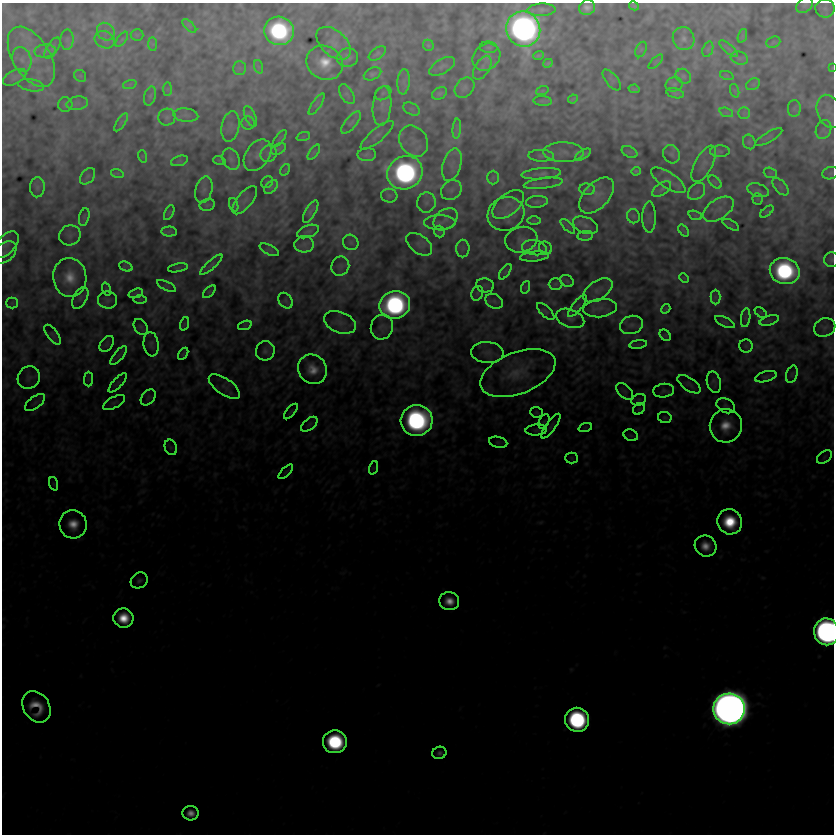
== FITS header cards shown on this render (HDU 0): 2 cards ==
NAXIS1  =                  832
NAXIS2  =                  832

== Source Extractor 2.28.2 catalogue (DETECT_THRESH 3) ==
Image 832 x 832 px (HDU 0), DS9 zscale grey, 1 PNG px = 1 image px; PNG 836 x 836 px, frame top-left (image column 1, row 832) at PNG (2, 3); each listed source drawn as its Kron ellipse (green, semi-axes under 4 px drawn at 4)
Background 1.41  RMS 1.2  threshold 3.69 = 3 sigma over >= 5 px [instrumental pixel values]
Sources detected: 269; all 269 listed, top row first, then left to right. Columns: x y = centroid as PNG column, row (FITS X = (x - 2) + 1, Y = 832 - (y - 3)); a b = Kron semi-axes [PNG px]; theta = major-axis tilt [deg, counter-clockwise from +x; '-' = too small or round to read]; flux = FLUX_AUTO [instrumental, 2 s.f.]
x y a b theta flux
805 5 9 6 41 230
634 6 5 3 - 150
587 8 8 7 - 670
825 8 9 9 - 320
542 10 14 6 2 390
189 26 9 3 -45 130
523 29 18 17 - 80000
279 31 15 14 - 16000
106 32 9 8 - 530
137 35 6 6 - 100
742 36 7 4 71 140
122 39 9 4 54 170
684 39 12 10 -64 590
67 40 10 6 89 280
105 40 10 8 -25 520
773 42 7 5 21 140
334 43 20 12 -42 820
153 44 7 4 -89 140
428 45 6 5 - 130
489 47 9 6 -5 180
52 48 12 5 57 270
641 49 8 5 63 180
708 49 8 5 71 150
729 49 11 4 -40 280
45 51 11 6 6 390
377 53 10 5 35 230
538 55 5 3 - 170
31 57 33 18 -58 2700
348 57 10 9 - 450
486 57 15 12 40 660
739 58 9 6 -15 250
22 60 13 9 -74 670
656 62 9 3 45 150
325 63 19 16 -30 2600
548 63 5 3 - 150
442 66 14 7 30 370
259 67 7 4 -71 150
239 68 7 6 - 230
482 68 13 7 59 370
832 68 4 2 - 60
373 74 9 6 25 250
80 76 6 5 - 150
683 76 8 7 - 220
727 76 7 4 -19 110
15 77 13 6 28 280
612 80 12 6 -51 260
404 82 13 6 85 430
130 84 7 4 19 150
674 84 9 7 15 250
753 84 7 5 30 180
31 85 13 6 -9 350
464 88 11 8 48 380
168 89 7 4 89 160
634 89 5 3 - 160
542 91 6 4 19 100
735 91 7 4 -71 140
383 93 9 6 34 220
440 93 8 5 29 270
675 93 9 5 -14 210
347 94 11 6 -59 270
150 96 10 5 75 240
573 99 5 3 - 130
543 101 9 5 -5 170
77 103 11 6 10 330
317 104 12 4 57 200
65 105 7 7 - 200
382 106 20 9 85 880
411 109 9 5 -26 220
794 109 8 6 89 210
829 111 17 12 -71 770
726 112 7 4 -19 180
744 113 6 6 - 210
186 115 12 6 -6 380
167 117 8 8 - 290
250 117 11 5 -66 250
121 122 10 4 57 220
248 123 6 6 - 170
351 123 13 5 49 330
230 126 15 8 78 540
457 129 10 4 85 260
823 129 10 7 66 360
377 135 21 6 40 480
303 137 7 4 19 110
769 137 15 5 30 220
280 138 10 3 54 130
414 141 16 13 -55 850
749 142 7 6 - 190
278 149 8 5 26 160
720 151 10 6 3 200
314 152 9 4 55 150
564 152 20 10 -2 680
629 152 8 5 -26 170
269 154 9 7 47 320
671 154 9 8 - 270
258 155 17 11 55 770
367 155 9 6 2 340
583 155 9 4 32 270
142 156 6 4 -72 93
541 156 13 6 -2 280
231 159 11 8 -65 370
219 160 6 4 -19 83
179 161 9 5 19 170
704 164 20 8 62 600
452 165 17 9 74 740
285 170 6 4 56 97
636 171 4 3 - 160
117 173 6 4 -18 120
405 173 18 16 29 35000
770 173 7 5 -20 140
831 173 8 6 17 200
541 174 20 5 5 500
88 176 9 6 50 230
493 178 7 5 89 140
668 180 20 7 -33 500
267 182 6 5 - 130
715 182 8 4 -45 160
543 183 20 5 7 350
37 187 10 7 87 260
271 187 8 5 44 250
780 187 10 5 -49 240
587 189 7 5 -7 180
662 189 11 6 35 250
204 190 13 8 76 440
451 190 11 9 41 470
758 190 11 6 -18 300
697 191 10 7 45 340
597 195 21 12 47 1100
389 196 8 7 - 250
758 199 5 5 - 100
245 200 17 7 51 400
426 202 10 9 - 420
537 202 11 6 6 260
508 204 19 10 40 590
207 205 8 5 13 140
234 205 7 4 -71 150
718 209 17 10 33 800
311 211 12 5 60 370
767 211 8 4 39 110
169 213 8 4 62 110
506 214 19 16 23 1200
695 215 7 4 -19 160
633 216 7 6 - 170
84 217 9 5 77 170
649 217 15 7 90 320
446 219 13 9 38 610
534 221 7 4 0 130
440 222 16 7 0 500
585 225 13 8 -21 380
731 225 9 4 -29 120
568 226 9 3 -45 170
684 230 7 2 -52 140
308 231 11 6 20 260
169 232 7 5 2 190
439 232 6 5 - 140
70 235 11 10 - 400
585 236 8 5 6 200
521 240 16 12 14 650
351 242 8 7 - 220
304 244 10 8 3 400
419 244 15 9 -37 450
6 245 16 9 46 580
463 248 9 6 89 280
534 248 12 7 -10 480
545 248 7 6 - 160
269 250 10 5 -26 180
5 252 13 9 41 530
534 256 14 5 5 240
832 260 7 7 - 210
211 265 14 4 42 210
126 266 7 4 -22 240
340 266 10 8 63 360
178 268 10 3 10 120
785 271 15 13 -13 16000
505 272 9 4 55 180
70 277 19 16 -83 2400
684 278 5 3 - 77
567 281 7 5 -29 160
555 284 7 5 1 170
485 285 9 7 -10 240
167 286 10 4 -27 170
526 287 6 4 71 120
106 289 7 4 -72 110
598 290 16 9 34 650
209 292 8 4 45 130
136 293 7 4 18 200
477 293 8 5 69 210
715 297 7 5 90 220
80 298 12 7 61 360
140 299 7 4 0 110
107 300 9 8 - 300
285 301 8 6 -55 250
494 301 9 7 -30 280
12 303 5 5 - 150
395 305 15 14 - 26000
577 306 13 5 50 250
600 308 17 9 7 590
666 309 5 3 - 130
546 311 11 5 -44 190
761 313 7 4 -41 120
570 318 14 9 -19 540
746 318 9 4 82 260
769 320 10 4 18 210
340 322 16 10 -22 700
725 322 10 4 -25 170
184 324 7 4 71 120
245 325 7 4 18 150
631 325 12 9 14 470
141 327 8 6 -54 200
382 327 12 11 - 450
825 327 11 9 25 340
53 335 11 5 -53 250
665 335 6 5 - 120
107 344 9 6 52 180
151 344 12 7 -83 320
638 344 9 4 8 150
746 346 6 6 - 180
265 351 10 9 - 390
487 352 16 10 -4 520
183 354 7 4 59 120
119 355 11 4 50 290
312 369 15 14 - 1600
518 373 39 21 21 3100
792 374 9 5 72 200
766 377 11 5 15 250
29 378 12 10 45 450
88 379 7 4 90 150
714 382 11 7 -74 330
118 383 12 4 48 210
689 384 13 6 -34 300
224 387 18 8 -34 630
625 391 10 6 -45 270
664 391 10 7 6 260
148 397 9 6 50 230
639 400 7 5 21 180
35 402 11 6 37 320
114 402 12 5 28 250
726 406 10 7 -27 270
639 409 6 5 - 130
291 412 9 3 50 110
537 412 6 5 - 130
665 418 7 5 -11 150
417 420 16 15 - 29000
544 422 7 5 62 140
309 424 9 5 38 240
551 426 15 4 54 270
726 426 17 16 - 2400
585 428 7 4 19 110
536 430 11 5 4 220
631 435 7 5 -21 160
498 442 9 5 -13 180
171 447 8 6 -69 220
824 457 8 5 37 220
572 458 6 5 - 140
373 468 7 4 71 130
286 472 9 3 45 170
54 484 7 4 -70 150
730 522 13 12 - 5000
73 524 14 13 - 2100
705 546 11 10 - 1500
139 580 9 7 35 320
449 601 10 9 - 1500
123 618 10 9 - 2800
826 632 13 12 - 66000
36 707 17 13 -57 2600
729 709 16 15 - 350000
577 720 12 12 - 21000
335 742 12 11 - 12000
439 753 7 6 - 340
191 813 8 7 - 1000
At the frame edge (FLAGS 8, measured only in part): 6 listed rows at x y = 805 5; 832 68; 6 245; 5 252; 832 260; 826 632